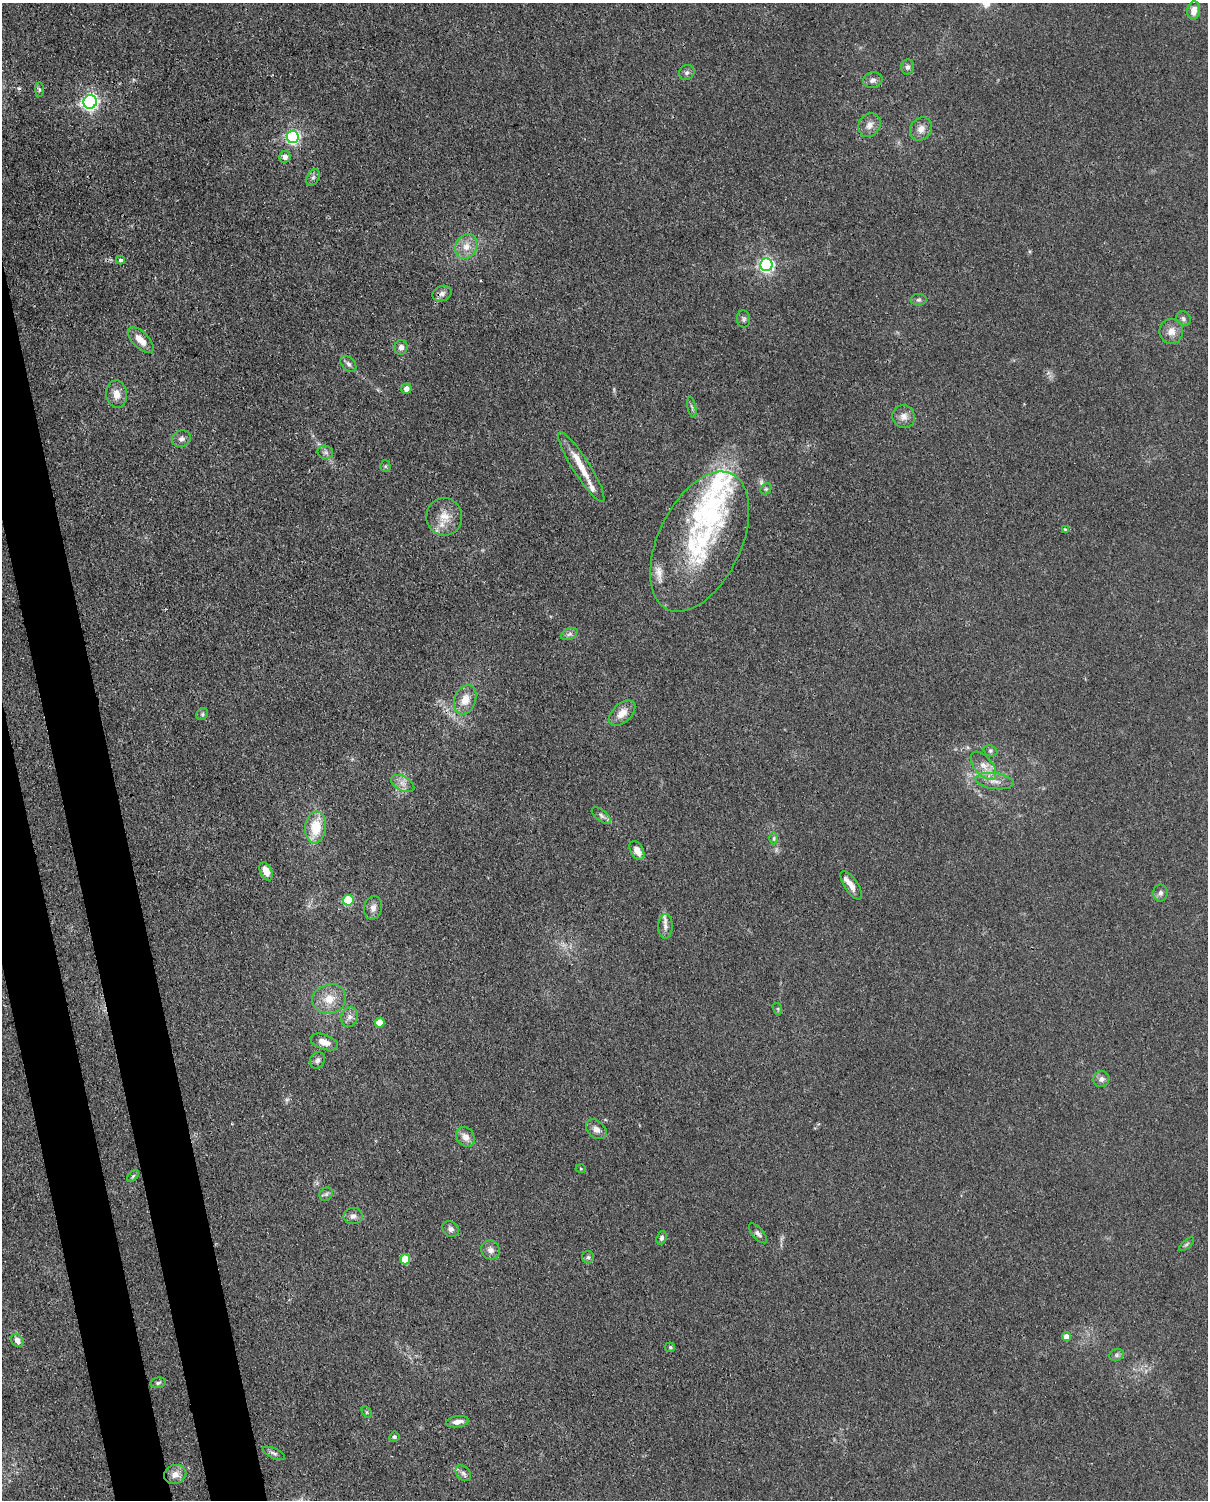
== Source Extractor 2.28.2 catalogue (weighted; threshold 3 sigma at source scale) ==
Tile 7 of 4 x 3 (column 3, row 2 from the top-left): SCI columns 2504-3709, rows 1652-3149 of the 5004 x 4912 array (HDU 1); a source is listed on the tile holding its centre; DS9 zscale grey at full resolution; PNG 1210 x 1502 px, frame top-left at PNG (2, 3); each listed source drawn as its Kron ellipse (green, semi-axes under 4 px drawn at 4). Shown black and unused: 6% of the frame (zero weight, under 3 of 4 exposures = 7% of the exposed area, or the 3 px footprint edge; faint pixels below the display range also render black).
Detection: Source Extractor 2.28.2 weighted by HDU 2 'WHT'; one run over the whole footprint, this tile lists its part. Background 0.0294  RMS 0.0028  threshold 0.0124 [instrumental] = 3 sigma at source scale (4.5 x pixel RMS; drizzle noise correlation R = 1.50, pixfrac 1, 0.05/0.05 arcsec/px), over >= 5 px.
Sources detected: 94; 2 too faint to see at this stretch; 1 cosmic-ray / hot-pixel residue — neither listed nor drawn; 8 inside a brighter listed object's ellipse — not listed separately; the other 83 listed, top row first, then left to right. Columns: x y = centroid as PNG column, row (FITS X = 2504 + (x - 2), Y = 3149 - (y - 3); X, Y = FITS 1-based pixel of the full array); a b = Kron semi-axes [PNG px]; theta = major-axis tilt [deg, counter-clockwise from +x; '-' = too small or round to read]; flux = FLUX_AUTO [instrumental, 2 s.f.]
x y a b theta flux
1194 10 9 6 81 2.6
908 67 7 6 - 0.85
687 72 8 7 - 0.88
873 80 10 8 13 1.1
39 90 7 4 -90 0.41
90 102 7 6 - 95
869 125 12 10 55 2
921 129 12 10 54 2.2
293 137 6 6 - 64
285 157 6 6 - 1.8
313 177 9 6 62 0.76
466 246 13 10 65 3
120 260 4 4 - 0.8
766 265 6 6 - 73
442 294 10 7 24 1.2
919 300 8 6 1 0.63
744 319 8 6 -83 0.66
1183 319 8 7 - 0.75
1171 331 12 12 - 2.4
141 340 16 8 -45 3.4
401 347 7 6 - 1.1
348 364 9 6 -44 1
406 388 5 5 - 1.9
117 394 14 10 -83 2.8
692 407 10 3 -78 0.53
904 417 12 11 - 2
182 439 10 8 20 1.2
325 452 8 6 -11 0.81
385 466 5 5 - 0.43
581 467 41 8 -58 5
766 489 6 5 - 0.4
444 517 19 18 - 4.8
1065 530 4 3 - 0.3
700 542 75 41 64 40
569 634 9 5 25 0.79
465 700 15 10 68 3.6
622 713 16 9 42 3.3
202 714 6 5 - 0.59
990 751 7 5 -21 0.52
983 766 17 9 -49 2.9
994 781 19 8 -7 2.5
403 784 12 7 -29 1.7
601 816 11 5 -38 0.84
316 827 16 10 83 8
774 838 6 4 89 0.49
637 850 10 6 -62 2.3
266 871 10 5 -65 3.1
851 885 16 6 -56 2.3
1160 893 8 7 - 0.93
348 900 5 5 - 16
373 908 12 9 78 1.6
665 926 12 7 88 1.4
329 999 17 14 16 4.7
778 1009 6 4 -72 0.34
349 1017 10 8 73 1.4
380 1023 5 5 - 5.6
324 1042 14 7 -19 2.9
317 1060 8 7 - 1
1101 1079 8 8 - 1.2
596 1129 12 8 -42 1.7
466 1137 10 8 -55 2.2
581 1169 5 3 - 0.27
133 1176 7 4 45 0.46
326 1194 7 6 - 0.72
353 1216 9 8 - 1.3
451 1229 9 7 -37 1.1
758 1233 12 5 -49 0.85
662 1238 7 5 71 0.69
1187 1244 9 4 41 0.5
490 1250 10 9 - 1.5
588 1257 6 6 - 0.62
405 1259 5 5 - 9.8
1066 1336 4 4 - 2.2
17 1340 7 5 -52 1.6
670 1347 5 4 - 0.36
1117 1355 7 6 - 0.68
158 1383 8 5 11 0.65
367 1412 6 4 -60 0.39
457 1422 11 5 8 1.8
394 1437 5 5 - 0.52
274 1453 12 5 -23 0.76
463 1473 9 6 -45 0.95
175 1474 11 9 21 2.1